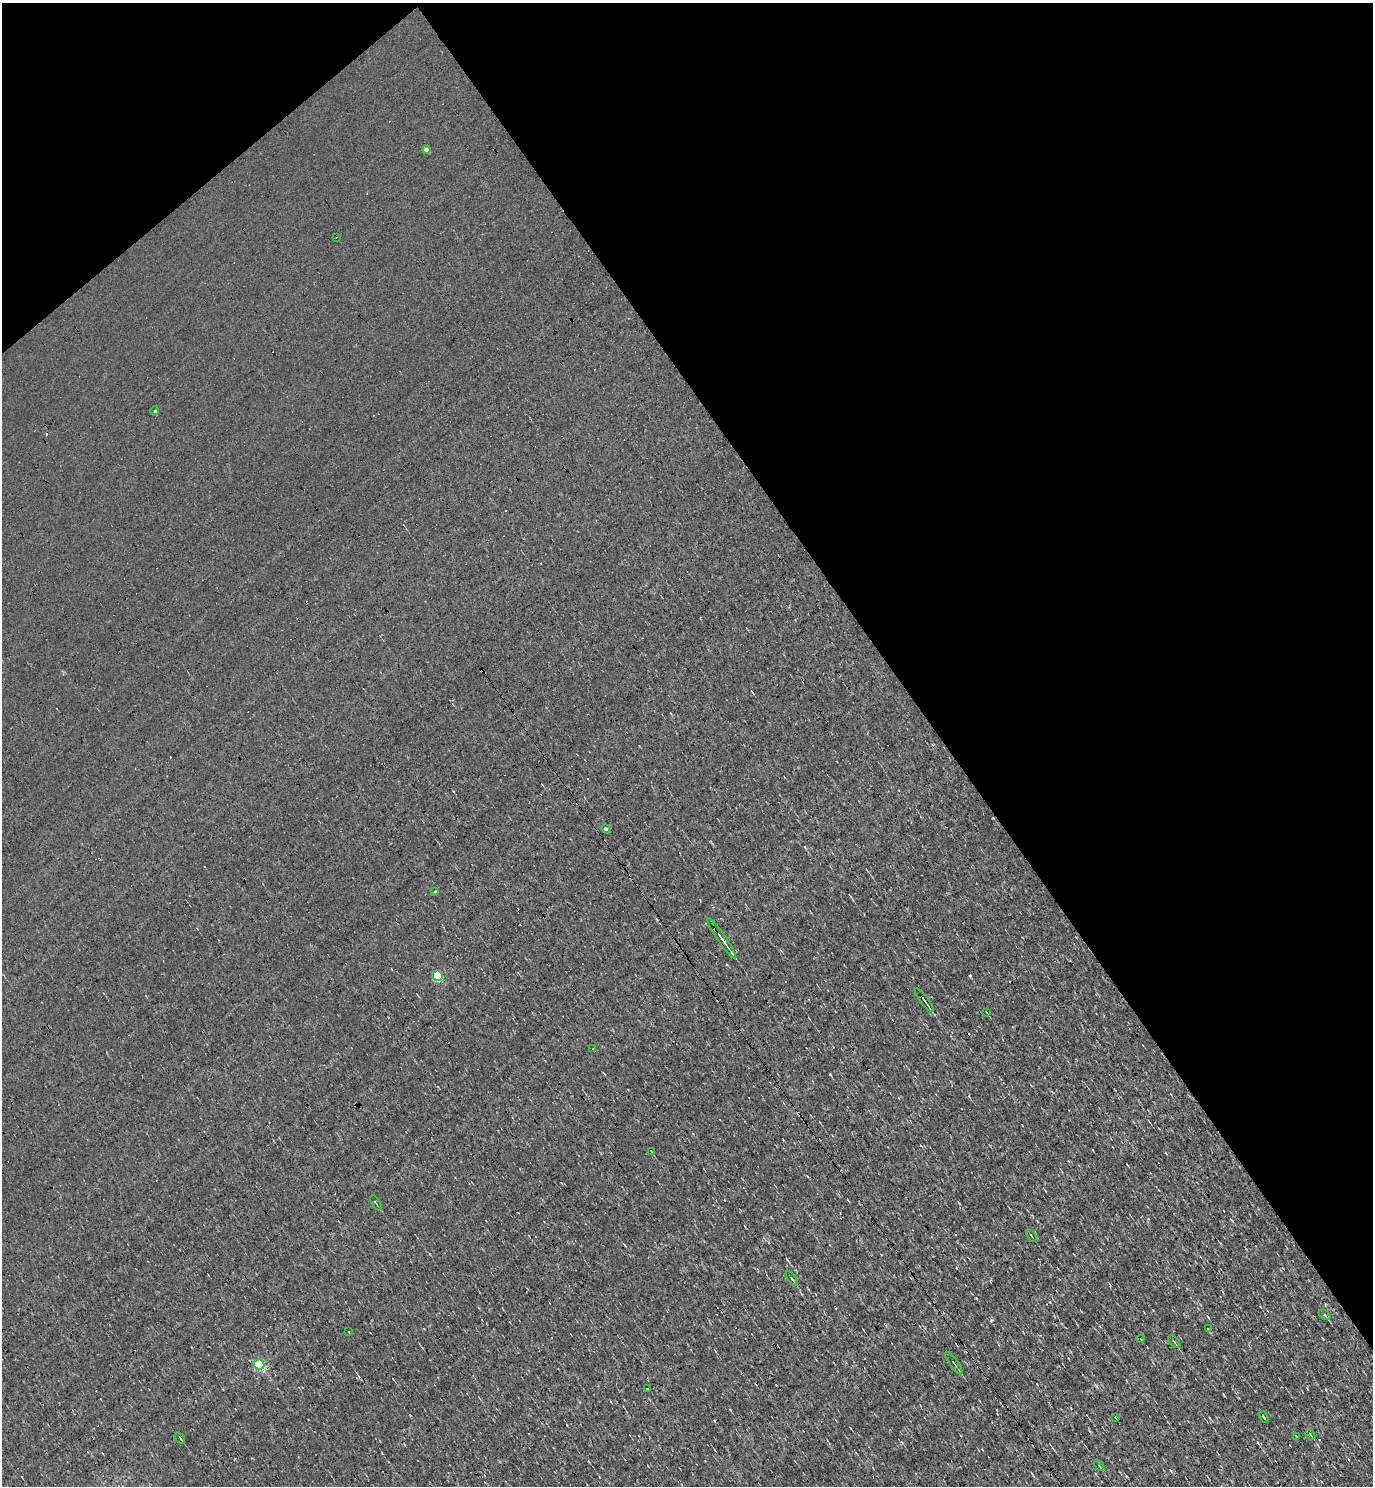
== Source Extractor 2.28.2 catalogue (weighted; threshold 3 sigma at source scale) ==
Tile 3 of 4 x 4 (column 3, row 1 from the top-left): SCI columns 2898-4268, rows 4454-5937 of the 5935 x 5937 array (HDU 1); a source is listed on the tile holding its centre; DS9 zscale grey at full resolution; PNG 1375 x 1488 px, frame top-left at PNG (2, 3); each listed source drawn as its Kron ellipse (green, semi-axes under 4 px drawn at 4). Shown black and unused: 35% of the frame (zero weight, under 3 of 4 exposures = <1% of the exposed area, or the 3 px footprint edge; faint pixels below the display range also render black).
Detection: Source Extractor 2.28.2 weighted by HDU 2 'WHT'; one run over the whole footprint, this tile lists its part. Background 0.00207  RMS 0.043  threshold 0.193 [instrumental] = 3 sigma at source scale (4.5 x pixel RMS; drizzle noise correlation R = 1.50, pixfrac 1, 0.05/0.05 arcsec/px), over >= 5 px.
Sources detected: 36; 8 cosmic-ray / hot-pixel residue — neither listed nor drawn; the other 28 listed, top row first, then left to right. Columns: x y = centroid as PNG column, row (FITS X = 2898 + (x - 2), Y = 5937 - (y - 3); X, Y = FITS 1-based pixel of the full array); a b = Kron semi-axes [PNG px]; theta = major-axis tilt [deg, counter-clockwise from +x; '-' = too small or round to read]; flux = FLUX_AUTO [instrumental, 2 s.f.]
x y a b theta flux
426 150 4 4 - 14
336 237 3 2 - 4
155 411 5 3 - 3.4
606 828 4 4 - 13
435 891 3 3 - 16
721 938 24 3 -55 29
438 976 5 5 - 230
924 1000 15 2 -53 13
986 1012 3 2 - 2.9
592 1049 2 2 - 5.4
651 1151 4 2 - 2.7
376 1203 8 2 -59 4.3
1031 1236 6 2 -57 4.7
792 1278 8 2 -54 5
1325 1315 6 3 -38 6.1
1208 1329 2 2 - 2.3
349 1332 3 2 - 4.5
1141 1339 4 2 - 2.5
1174 1342 8 3 -45 5.3
954 1363 14 3 -53 9.5
259 1364 5 5 - 320
647 1389 3 3 - 8
1263 1417 6 3 -57 4.9
1116 1418 3 2 - 4.2
1310 1435 6 3 -51 6.2
1296 1436 3 2 - 2.7
180 1438 6 2 -59 6.4
1099 1466 6 2 -46 4.3
Unlisted compact peaks at least as high as the median listed source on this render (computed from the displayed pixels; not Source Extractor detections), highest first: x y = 830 1074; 991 1320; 410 1415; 730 1410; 1171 1471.